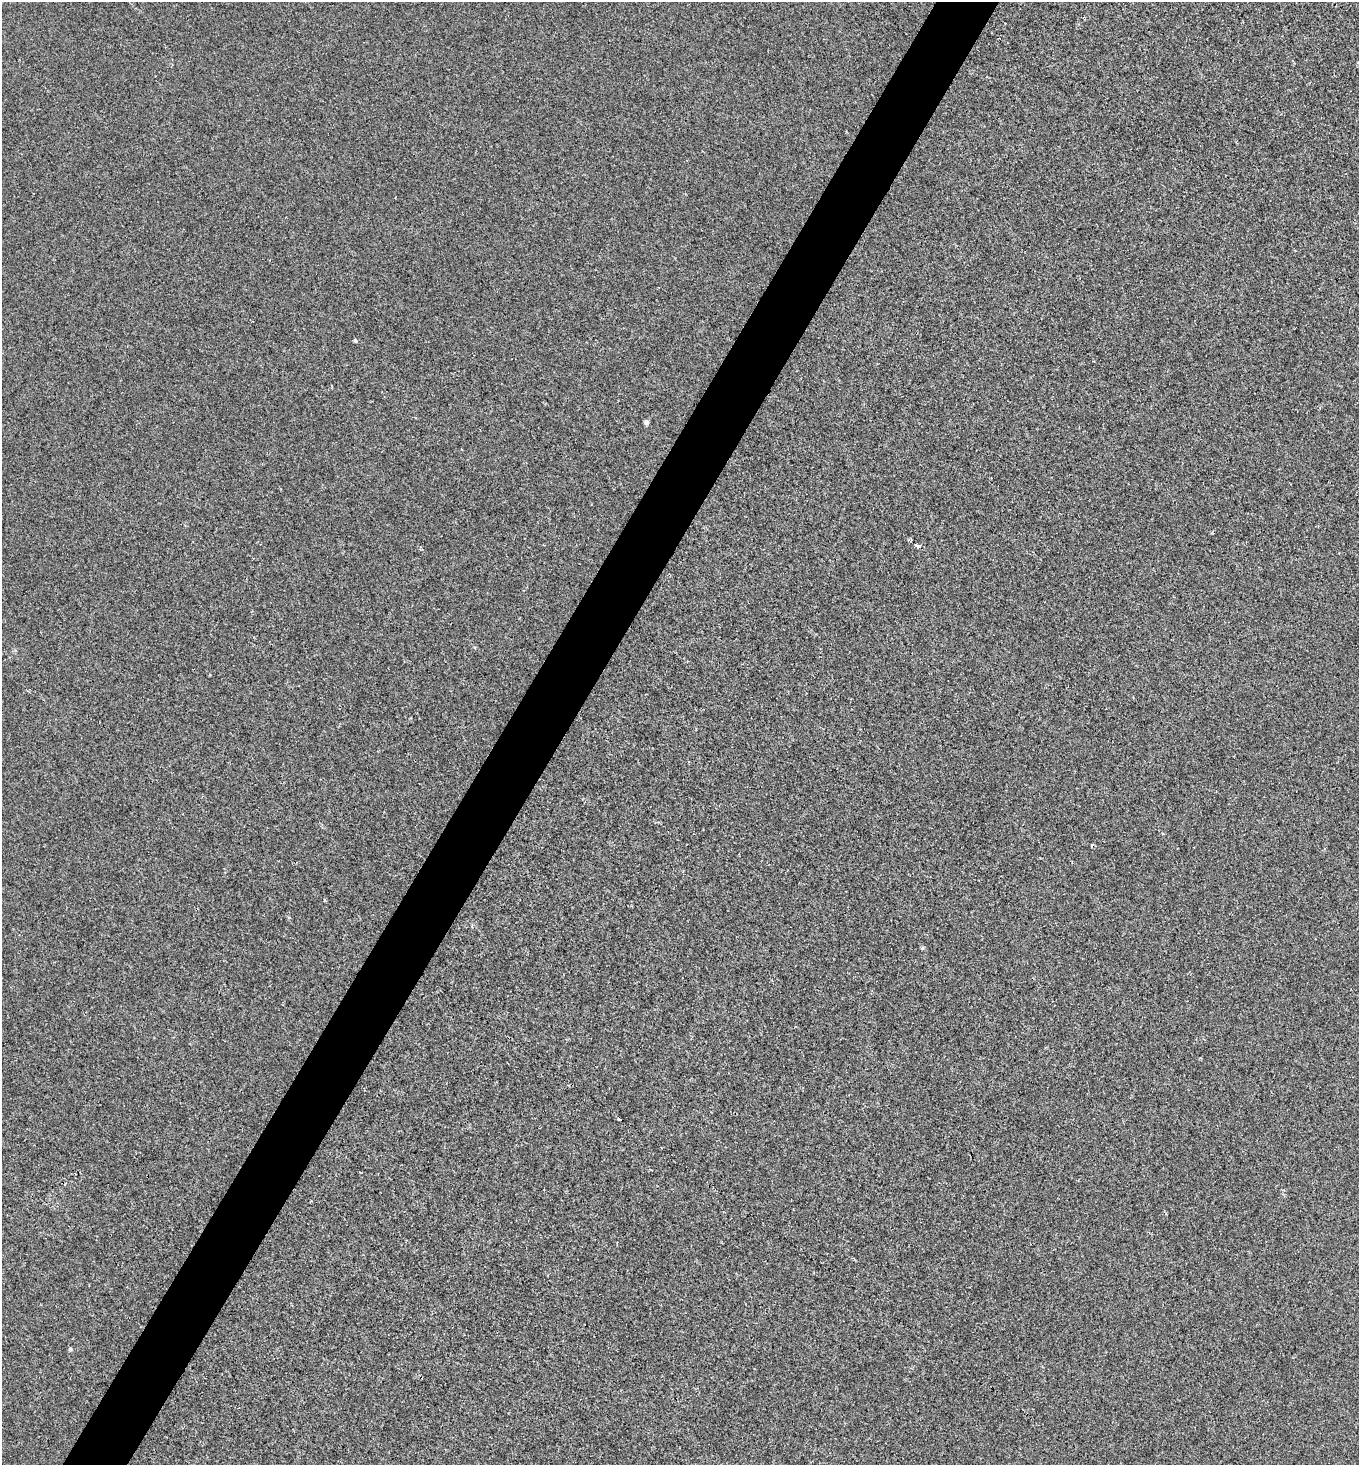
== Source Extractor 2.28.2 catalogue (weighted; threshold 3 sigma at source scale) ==
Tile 7 of 4 x 4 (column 3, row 2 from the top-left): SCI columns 2858-4214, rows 2925-4387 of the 5857 x 5849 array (HDU 1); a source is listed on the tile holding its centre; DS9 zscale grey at full resolution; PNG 1361 x 1467 px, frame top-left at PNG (2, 2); no overlay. Shown black and unused: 5% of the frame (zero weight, under 2 of 3 exposures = <1% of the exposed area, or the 3 px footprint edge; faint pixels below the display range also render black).
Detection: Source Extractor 2.28.2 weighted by HDU 2 'WHT'; one run over the whole footprint, this tile lists its part. Background 3.64e-04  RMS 0.0048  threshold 0.0216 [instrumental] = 3 sigma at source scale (4.5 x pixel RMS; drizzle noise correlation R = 1.50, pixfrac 1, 0.05/0.05 arcsec/px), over >= 5 px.
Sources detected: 9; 1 cosmic-ray / hot-pixel residue — not listed; the other 8 listed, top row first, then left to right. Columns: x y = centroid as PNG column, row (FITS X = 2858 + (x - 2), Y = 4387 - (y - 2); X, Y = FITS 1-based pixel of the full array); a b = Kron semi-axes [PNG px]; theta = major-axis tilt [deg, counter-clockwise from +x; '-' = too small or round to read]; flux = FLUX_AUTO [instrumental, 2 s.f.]
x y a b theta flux
355 340 3 3 - 0.92
646 422 4 4 - 2.8
917 546 6 3 -35 5.4
325 900 4 3 - 0.59
289 917 5 3 - 0.46
923 948 5 4 - 0.69
619 1119 4 3 - 2.4
70 1349 5 4 - 1.2